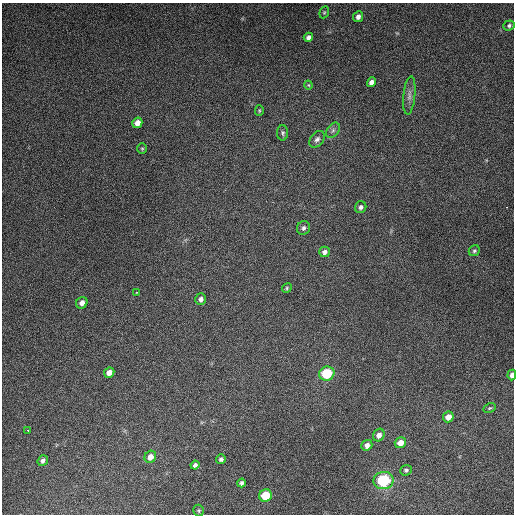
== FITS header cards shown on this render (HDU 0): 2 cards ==
NAXIS1  =                  512
NAXIS2  =                  512

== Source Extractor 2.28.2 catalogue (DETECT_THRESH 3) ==
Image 512 x 512 px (HDU 0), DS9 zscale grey, 1 PNG px = 1 image px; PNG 516 x 516 px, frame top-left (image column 1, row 512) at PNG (2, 3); each listed source drawn as its Kron ellipse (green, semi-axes under 4 px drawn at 4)
Background 5110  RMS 320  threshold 948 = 3 sigma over >= 5 px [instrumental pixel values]
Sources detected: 39; all 39 listed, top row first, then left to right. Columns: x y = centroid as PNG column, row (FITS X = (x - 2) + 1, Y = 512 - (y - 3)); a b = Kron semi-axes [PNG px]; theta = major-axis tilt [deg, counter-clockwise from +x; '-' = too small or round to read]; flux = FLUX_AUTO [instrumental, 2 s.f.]
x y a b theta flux
324 12 6 4 69 3.0e+04
358 17 5 5 - 9.1e+04
509 25 6 5 - 4.4e+04
308 37 5 4 - 7.0e+04
371 82 5 4 - 1.1e+05
308 85 4 4 - 2.1e+04
409 95 19 6 84 1.3e+05
259 111 5 4 - 2.7e+04
137 123 5 5 - 1.5e+05
333 130 8 5 54 6.2e+04
283 133 8 5 -90 4.5e+04
317 139 9 6 49 7.8e+04
142 149 5 5 - 2.8e+04
361 207 6 5 - 6.0e+04
303 228 7 6 - 5.7e+04
474 251 6 5 - 3.9e+04
325 252 5 5 - 7.4e+04
287 288 5 4 - 2.8e+04
137 292 3 2 - 1.9e+04
201 299 6 5 - 8.1e+04
82 303 6 5 - 1.1e+05
109 373 5 5 - 1.4e+05
327 373 8 7 - 9.8e+05
512 375 5 3 - 1.1e+05
490 408 6 4 26 2.9e+04
448 417 5 5 - 1.7e+05
28 430 4 2 - 4.3e+04
379 435 6 5 - 1.1e+05
400 443 6 5 - 2.0e+05
367 445 6 5 - 1.1e+05
150 457 6 5 - 1.6e+05
221 459 5 5 - 4.8e+04
43 461 6 4 52 6.8e+04
195 465 4 4 - 6.0e+04
406 470 5 5 - 4.4e+04
384 480 10 8 10 1.5e+06
241 483 4 4 - 5.3e+04
265 496 6 6 - 6.3e+05
199 510 6 5 - 3.2e+04
At the frame edge (FLAGS 8, measured only in part): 1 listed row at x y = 512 375